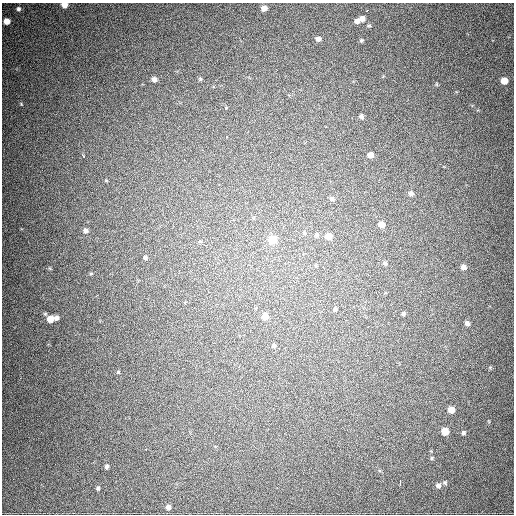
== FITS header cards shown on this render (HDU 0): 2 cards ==
NAXIS1  =                  512
NAXIS2  =                  512

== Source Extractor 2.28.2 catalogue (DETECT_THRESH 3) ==
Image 512 x 512 px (HDU 0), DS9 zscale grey, 1 PNG px = 1 image px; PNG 516 x 516 px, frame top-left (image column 1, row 512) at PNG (2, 3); no overlay
Background 764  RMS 21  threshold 63.5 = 3 sigma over >= 5 px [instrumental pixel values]
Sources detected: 54; all 54 listed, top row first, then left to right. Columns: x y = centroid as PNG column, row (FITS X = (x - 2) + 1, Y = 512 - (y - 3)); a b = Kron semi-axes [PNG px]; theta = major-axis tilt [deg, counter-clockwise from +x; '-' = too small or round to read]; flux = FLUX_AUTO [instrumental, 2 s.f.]
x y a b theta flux
64 5 5 4 - 12000
264 8 5 5 - 9000
18 9 6 5 - 3000
367 11 4 2 - 3400
362 18 5 5 - 7300
7 21 5 5 - 14000
357 21 5 4 - 5500
369 26 6 3 8 1700
318 39 6 5 - 5000
361 40 5 4 - 1900
154 79 6 5 - 6400
200 79 6 5 - 2000
504 81 5 5 - 18000
437 84 5 3 - 1300
361 116 5 5 - 3500
325 127 3 3 - 2800
227 137 3 2 - 3000
371 155 5 5 - 9300
83 156 4 2 - 4400
106 181 5 3 - 1200
411 193 6 5 - 4200
332 199 7 6 - 4200
381 224 6 5 - 12000
85 230 6 6 - 5100
304 233 6 4 -45 1700
316 235 7 5 -2 3000
328 236 6 6 - 14000
272 240 6 6 - 40000
200 241 6 4 -1 2000
400 247 3 2 - 5800
145 257 5 4 - 2600
385 263 5 4 - 2900
463 267 6 6 - 6300
91 273 5 3 - 1600
335 309 7 4 81 2500
403 314 4 4 - 2800
265 316 7 6 - 13000
56 318 5 5 - 4700
50 319 6 6 - 16000
467 323 5 5 - 5400
274 345 5 5 - 2800
278 348 3 2 - 4100
118 372 5 5 - 1600
451 410 5 5 - 14000
445 431 5 5 - 21000
463 433 6 5 - 2600
146 449 3 3 - 5700
431 458 6 4 89 1700
107 466 5 5 - 3100
400 482 5 2 - 12000
445 483 6 6 - 2600
438 485 7 6 - 4500
98 488 5 5 - 2300
168 507 5 5 - 5100
At the frame edge (FLAGS 8, measured only in part): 1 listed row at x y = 64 5